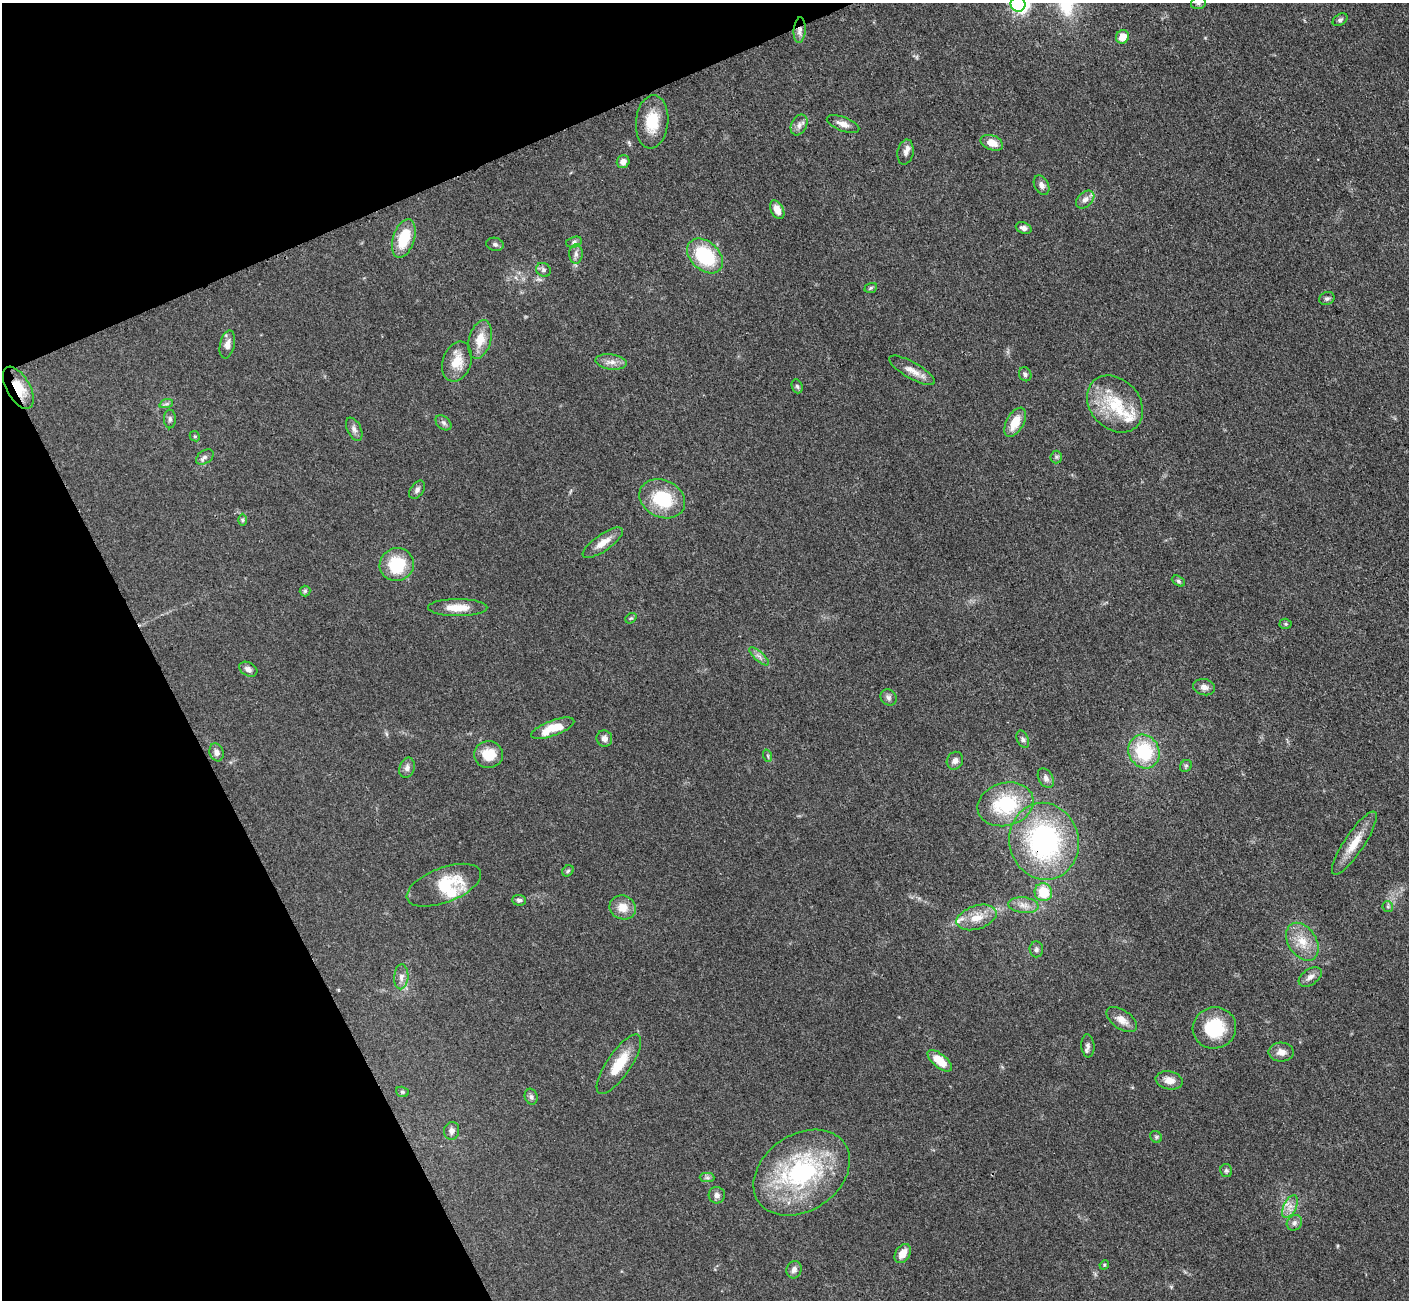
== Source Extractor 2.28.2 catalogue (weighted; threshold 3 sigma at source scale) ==
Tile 5 of 4 x 4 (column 1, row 2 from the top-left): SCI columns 17-1423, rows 2892-4189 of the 5660 x 5649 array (HDU 1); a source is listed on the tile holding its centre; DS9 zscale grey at full resolution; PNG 1411 x 1302 px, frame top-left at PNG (2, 3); each listed source drawn as its Kron ellipse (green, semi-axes under 4 px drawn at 4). Shown black and unused: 21% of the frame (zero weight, under 3 of 4 exposures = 2% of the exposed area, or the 3 px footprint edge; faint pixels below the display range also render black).
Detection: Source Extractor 2.28.2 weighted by HDU 2 'WHT'; one run over the whole footprint, this tile lists its part. Background 0.0466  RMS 0.0052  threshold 0.0235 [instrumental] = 3 sigma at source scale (4.5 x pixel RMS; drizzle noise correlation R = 1.50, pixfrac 1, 0.05/0.05 arcsec/px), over >= 5 px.
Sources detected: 104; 2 inside a brighter object's white glare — neither listed nor drawn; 2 inside a brighter listed object's ellipse — not listed separately; the other 100 listed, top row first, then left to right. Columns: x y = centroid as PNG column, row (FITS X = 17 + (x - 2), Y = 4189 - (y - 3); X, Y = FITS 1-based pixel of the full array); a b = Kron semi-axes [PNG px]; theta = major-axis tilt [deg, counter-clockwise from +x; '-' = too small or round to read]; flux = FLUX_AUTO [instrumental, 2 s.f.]
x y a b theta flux
1198 3 7 6 - 1.3
1018 4 8 7 - 150
1340 20 8 5 32 1.2
800 30 13 6 85 2.7
1122 37 7 6 - 6.2
652 122 26 16 85 14
843 124 17 7 -21 3.6
799 125 11 7 65 2.5
992 143 11 7 -20 5.9
906 152 12 8 79 2.5
623 162 7 6 - 2.9
1041 185 10 7 -62 2.3
1085 199 11 7 43 2.8
777 210 10 6 -63 4.9
1024 228 8 5 -21 2
404 238 20 10 72 17
574 242 8 5 16 1.3
495 244 9 6 -11 1.5
576 254 10 6 89 2
705 256 20 14 -43 33
543 270 8 6 -37 1.6
871 288 6 4 22 0.85
1327 298 8 6 23 1.3
480 339 20 11 74 8.4
227 344 14 7 77 3.1
457 362 20 14 71 10
611 362 16 7 -7 3.7
912 370 26 8 -30 5.4
1025 374 7 6 - 1.2
797 386 7 5 -70 1
18 388 23 11 -60 12
166 404 7 4 18 1
1115 404 31 24 -48 25
170 419 9 6 -90 1.4
1015 422 16 8 60 9.3
443 423 9 6 -41 1.5
354 429 12 7 -64 2.3
195 436 5 4 - 0.72
205 457 10 6 34 1.7
1056 457 6 6 - 1.1
417 490 10 6 54 1.8
662 499 24 18 -26 26
243 520 6 4 90 0.82
603 543 24 8 35 6.1
397 565 17 16 - 22
1178 581 7 5 -29 1
305 591 5 5 - 0.86
458 608 30 8 0 8.5
631 618 6 4 39 0.81
1285 624 6 5 - 0.77
759 656 12 4 -42 2
248 669 10 6 -29 2.1
1204 687 11 8 -11 2.7
889 697 8 7 - 1.6
553 728 23 7 20 13
604 738 8 7 - 2.4
1023 739 9 5 -64 1.4
1144 751 17 15 -62 29
217 752 9 7 -71 2.6
488 755 14 13 - 11
768 756 6 4 -71 0.74
955 761 9 8 - 2.5
1186 766 6 5 - 0.91
407 768 10 7 72 2.3
1046 778 10 7 -59 2.2
1006 804 28 21 15 33
1044 841 39 34 -77 87
1354 843 37 10 56 11
568 871 6 5 - 0.92
444 885 39 17 21 24
1043 892 9 8 - 13
519 900 7 5 -6 1.3
1023 905 15 8 -5 4.1
1388 906 5 5 - 0.89
623 907 13 12 - 6.7
977 917 21 11 17 8.5
1302 942 21 14 -57 9.6
1036 949 8 6 -86 1.5
401 977 12 7 86 3
1310 977 13 7 34 2.9
1122 1020 17 9 -35 4.8
1214 1028 22 20 16 25
1088 1046 11 6 -85 1.9
1281 1052 12 9 -1 4.2
940 1061 15 6 -40 12
619 1064 35 12 56 15
1169 1080 13 9 -11 4.7
402 1092 6 5 - 0.87
531 1097 8 6 -72 1.5
452 1131 9 7 76 2.2
1156 1137 6 5 - 0.87
1226 1171 6 6 - 1
802 1173 52 38 34 78
707 1178 7 4 -1 1.3
717 1195 8 8 - 2.2
1290 1207 12 6 62 3.5
1294 1223 8 7 - 1.8
903 1254 10 7 58 5.5
1104 1265 5 4 - 0.58
794 1270 9 7 71 2.2
Overlapping masked pixels (flux is a lower limit): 3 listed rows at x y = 800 30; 18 388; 1044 841
Isophote crosses this tile's border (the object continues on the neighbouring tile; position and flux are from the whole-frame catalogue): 2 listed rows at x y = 1198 3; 1018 4